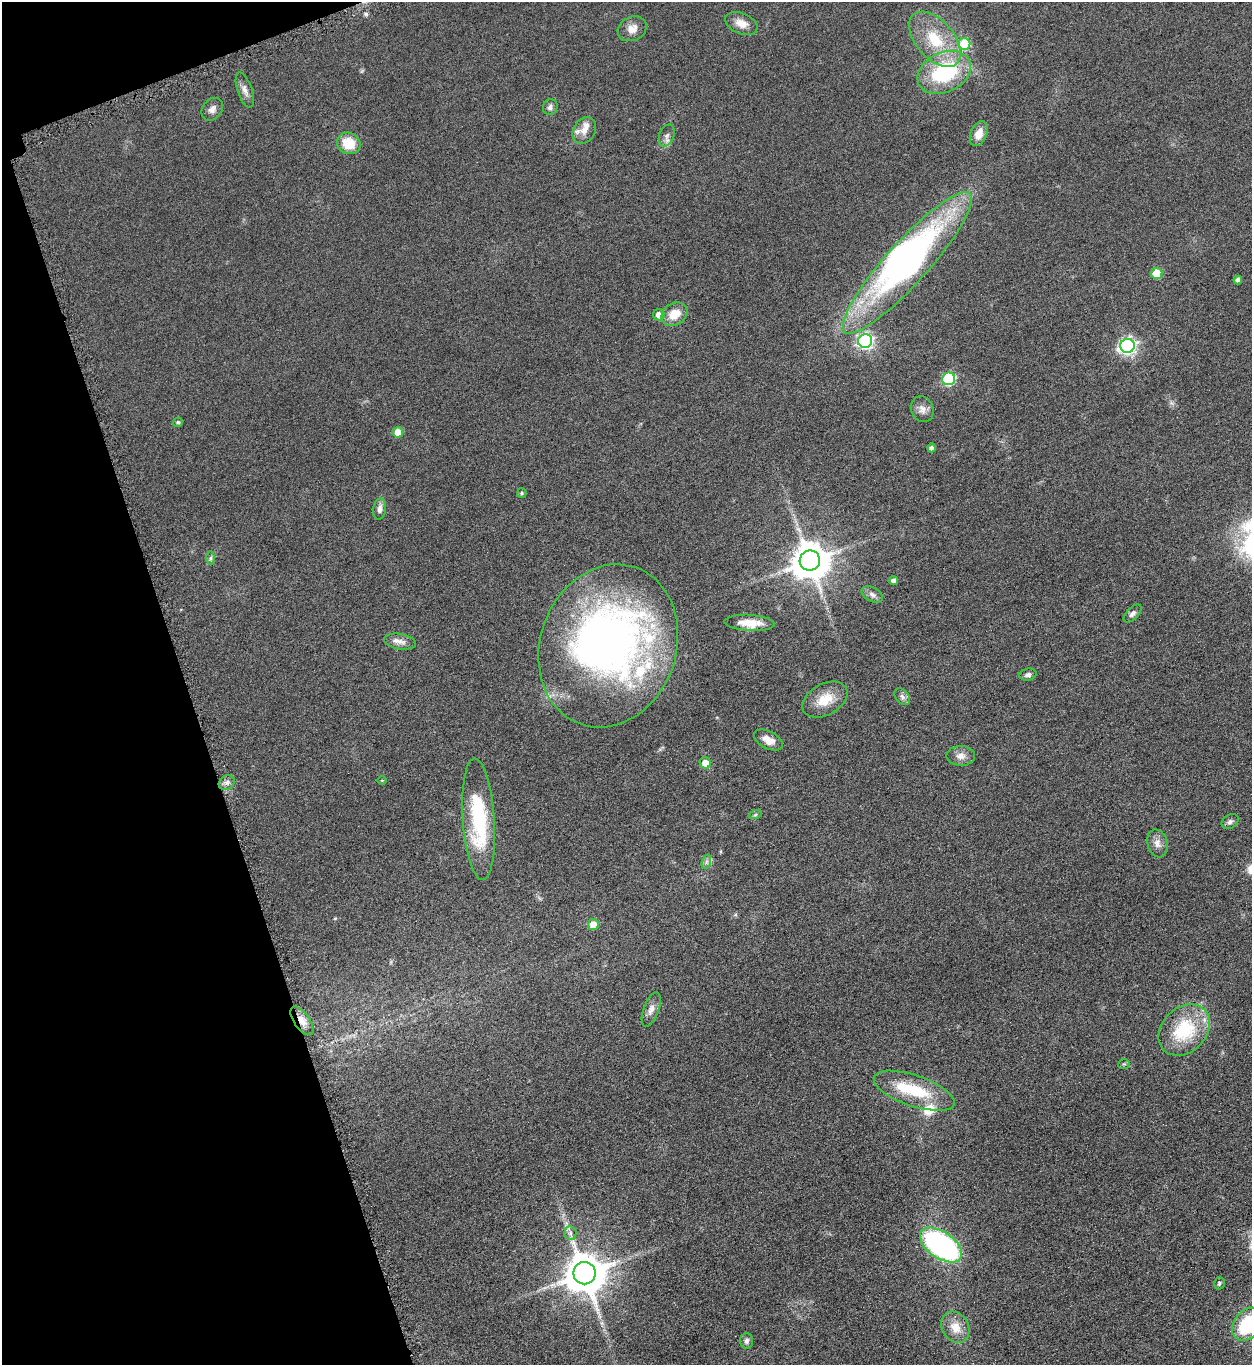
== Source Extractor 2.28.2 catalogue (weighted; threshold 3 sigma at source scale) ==
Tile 5 of 4 x 4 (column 1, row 2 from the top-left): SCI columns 163-1412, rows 2733-4095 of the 5451 x 5466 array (HDU 1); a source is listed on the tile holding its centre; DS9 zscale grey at full resolution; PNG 1254 x 1367 px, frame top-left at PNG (2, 2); each listed source drawn as its Kron ellipse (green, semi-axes under 4 px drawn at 4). Shown black and unused: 16% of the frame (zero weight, under 4 of 8 exposures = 1% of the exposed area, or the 3 px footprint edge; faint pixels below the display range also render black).
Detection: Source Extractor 2.28.2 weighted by HDU 2 'WHT'; one run over the whole footprint, this tile lists its part. Background 0.0847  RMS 0.0079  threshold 0.0324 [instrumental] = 3 sigma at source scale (4.09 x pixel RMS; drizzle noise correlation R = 1.36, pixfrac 0.8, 0.05/0.05 arcsec/px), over >= 5 px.
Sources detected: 67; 3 inside a brighter object's white glare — neither listed nor drawn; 4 inside a brighter listed object's ellipse — not listed separately; the other 60 listed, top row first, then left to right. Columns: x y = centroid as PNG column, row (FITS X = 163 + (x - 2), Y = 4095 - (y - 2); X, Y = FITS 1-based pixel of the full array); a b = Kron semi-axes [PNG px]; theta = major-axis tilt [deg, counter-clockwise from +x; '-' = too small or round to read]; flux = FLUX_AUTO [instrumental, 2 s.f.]
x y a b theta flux
741 23 17 10 -23 7.9
632 29 15 12 26 6.6
935 39 33 19 -49 31
964 44 6 6 - 40
944 72 28 19 25 63
245 90 18 7 -71 4.3
550 107 8 7 - 2.5
212 109 12 9 51 4
584 130 14 10 61 6.8
979 134 13 8 67 7.8
667 136 11 7 70 3.2
349 143 12 10 -28 18
907 263 93 21 48 240
1157 273 5 5 - 21
1238 280 4 4 - 3.4
674 314 14 11 34 12
659 315 6 5 - 6
865 341 7 7 - 190
1127 346 7 7 - 240
949 379 6 6 - 76
922 409 13 11 -68 5
178 422 5 4 - 1.2
398 432 5 5 - 12
931 448 4 4 - 2.3
522 493 5 4 - 0.9
380 509 11 6 80 3.8
210 558 6 4 89 1.4
810 561 10 10 - 2000
894 581 4 4 - 3.2
872 594 11 7 -28 3.3
1132 614 11 6 45 2.4
749 623 25 8 -4 12
400 642 16 7 -9 4.8
608 646 83 68 70 410
1028 675 9 6 14 2.3
902 697 9 6 -51 2.5
825 700 24 15 29 16
768 740 15 8 -28 7.7
961 756 14 10 -1 5.3
705 763 6 5 - 8.1
382 780 5 3 - 0.64
227 782 8 6 36 3
755 815 7 4 19 1.3
479 819 61 16 -86 62
1230 822 9 6 32 2.2
1157 843 14 10 -75 5.3
706 862 7 4 71 1.8
593 925 5 5 - 12
651 1009 18 7 70 4.8
302 1021 16 7 -55 6.4
1184 1030 29 22 45 43
1124 1064 5 5 - 0.96
914 1091 42 15 -19 35
570 1233 6 6 - 2.4
941 1245 24 13 -35 170
584 1273 11 11 - 2400
1219 1283 6 5 - 1.4
1248 1324 18 13 50 45
955 1327 16 13 -60 11
747 1341 8 6 86 2.1
Overlapping masked pixels (flux is a lower limit): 1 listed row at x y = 302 1021
Isophote crosses this tile's border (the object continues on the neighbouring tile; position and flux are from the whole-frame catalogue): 1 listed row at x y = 1248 1324